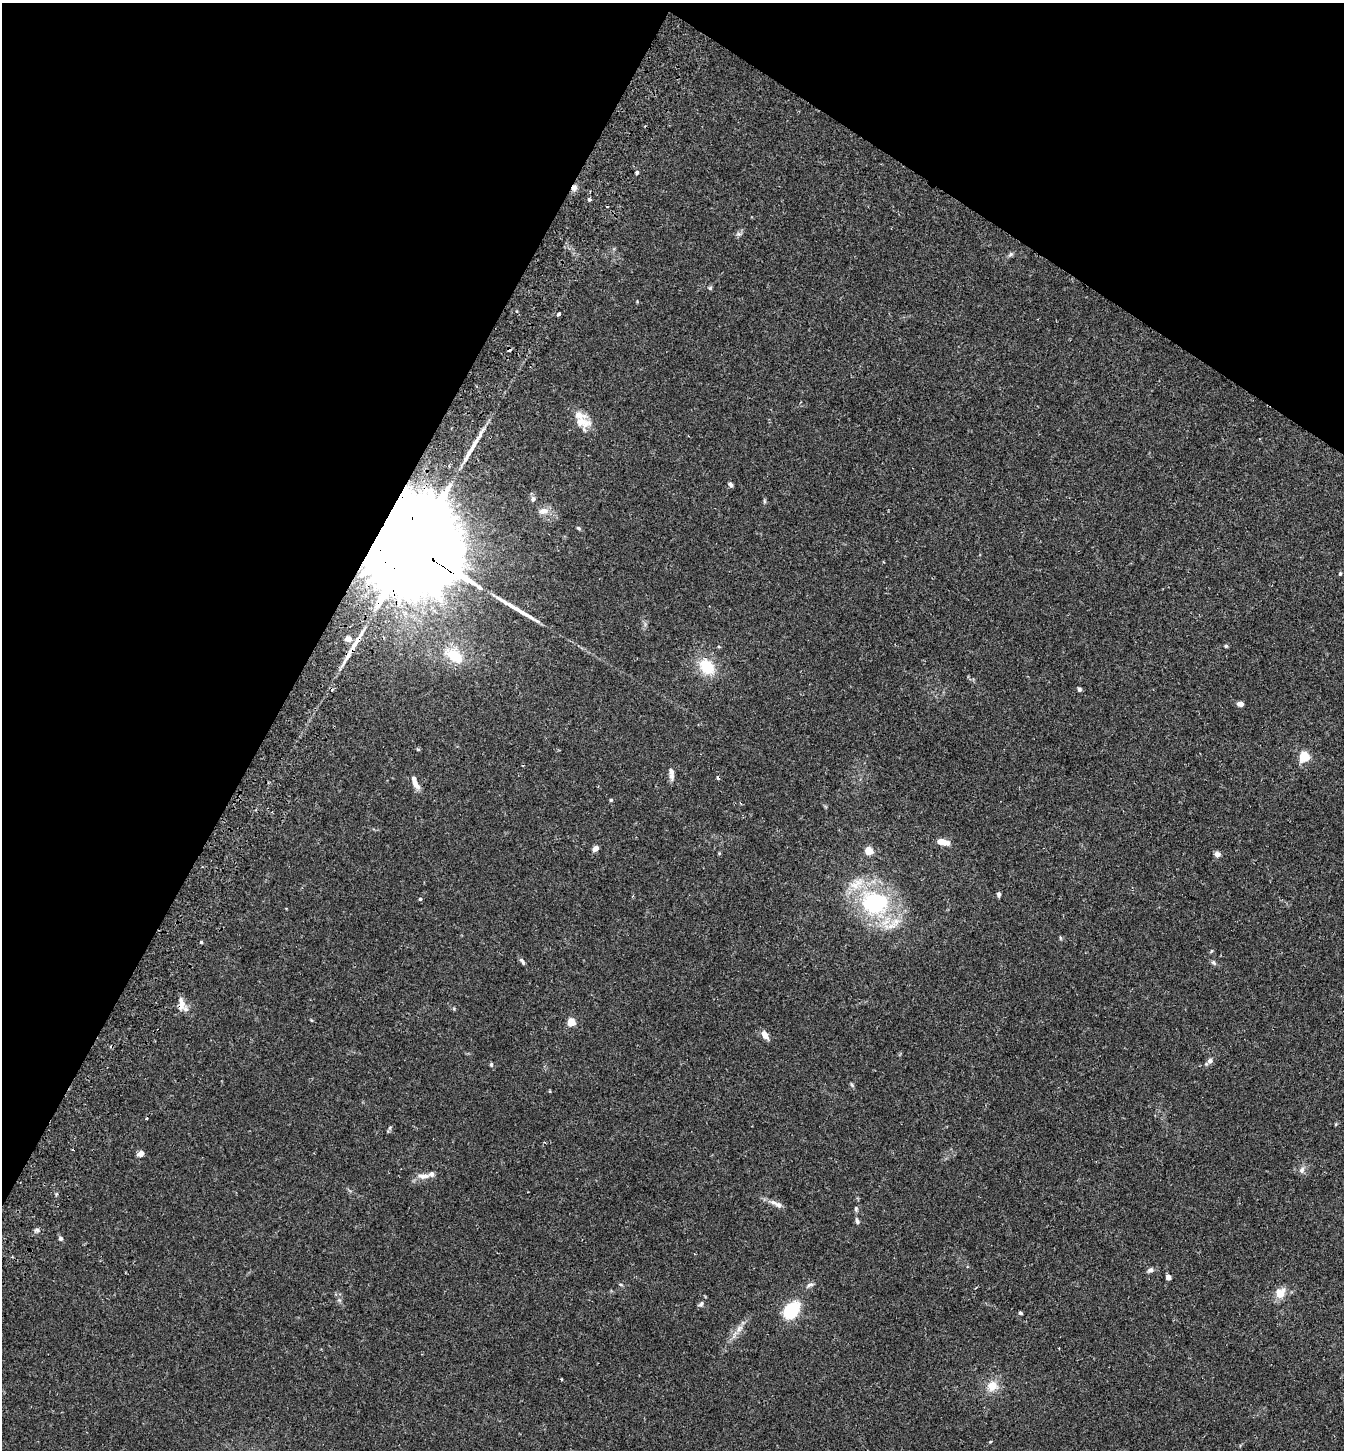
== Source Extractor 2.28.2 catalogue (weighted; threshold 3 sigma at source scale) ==
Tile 2 of 4 x 4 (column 2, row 1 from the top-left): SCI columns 1541-2882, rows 4379-5826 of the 5900 x 5859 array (HDU 1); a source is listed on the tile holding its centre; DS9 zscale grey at full resolution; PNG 1346 x 1452 px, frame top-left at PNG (2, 3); no overlay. Shown black and unused: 29% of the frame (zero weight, under 2 of 3 exposures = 3% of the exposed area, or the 3 px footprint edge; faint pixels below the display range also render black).
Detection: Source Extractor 2.28.2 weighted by HDU 2 'WHT'; one run over the whole footprint, this tile lists its part. Background 0.0281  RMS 0.0045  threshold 0.0201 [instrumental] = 3 sigma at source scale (4.5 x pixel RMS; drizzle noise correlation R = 1.50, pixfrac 1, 0.05/0.05 arcsec/px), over >= 5 px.
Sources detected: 74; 4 cosmic-ray / hot-pixel residue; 4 long thin detections or spike segments (spike, bleed or trail) — not listed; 5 inside a brighter listed object's ellipse — not listed separately; the other 61 listed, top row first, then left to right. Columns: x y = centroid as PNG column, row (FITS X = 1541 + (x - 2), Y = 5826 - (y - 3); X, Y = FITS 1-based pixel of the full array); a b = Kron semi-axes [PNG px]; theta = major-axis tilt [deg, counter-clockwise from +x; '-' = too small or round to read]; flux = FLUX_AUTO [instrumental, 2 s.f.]
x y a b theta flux
637 172 4 3 - 1.1
574 188 7 7 - 1.7
589 200 3 3 - 1.4
1011 254 8 5 37 0.88
710 288 5 5 - 0.67
558 314 4 3 - 2
583 422 24 16 -23 6.9
730 484 6 4 -53 1
533 499 8 7 - 1.6
543 511 14 9 4 3.4
578 528 5 4 - 0.49
410 545 50 20 -34 26000
1340 573 4 3 - 0.59
348 639 5 4 - 5.3
1226 646 5 4 - 0.61
454 655 27 15 -36 13
707 667 20 14 -49 13
1079 689 5 5 - 0.89
1240 704 6 5 - 2.4
1304 757 5 5 - 34
671 774 17 6 -84 2.2
415 782 20 7 -60 3.1
611 800 4 4 - 0.5
943 842 13 6 -11 5.1
595 848 6 5 - 2.7
869 851 5 4 - 14
1217 854 7 6 - 1.7
856 884 25 12 31 8.2
999 894 6 5 - 0.91
420 899 4 4 - 0.75
875 903 27 22 3 49
890 926 23 7 18 5.2
201 942 3 3 - 0.62
522 961 11 4 -57 1.1
1213 962 8 5 -45 0.92
181 1004 17 8 89 3.1
571 1022 5 4 - 14
765 1035 10 6 -59 3
1210 1060 7 6 - 1.9
491 1064 5 4 - 0.59
852 1085 7 4 -46 0.63
550 1091 5 3 - 0.34
141 1153 6 6 - 2.4
1302 1170 9 7 72 1.7
424 1176 17 8 2 3.4
774 1202 12 6 -21 2.1
856 1208 6 4 -72 0.69
857 1221 7 5 -71 1.1
37 1230 6 5 - 1
60 1238 5 5 - 0.99
1150 1270 8 6 29 1.4
1168 1277 4 4 - 3.2
810 1285 10 5 13 1.1
1280 1293 9 8 - 6.4
339 1300 5 5 - 0.76
701 1304 7 6 - 1
791 1310 17 12 49 20
1020 1313 4 3 - 0.7
739 1329 12 7 55 2.6
992 1386 14 13 - 5.7
990 1442 4 3 - 0.41
Overlapping masked pixels (flux is a lower limit): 3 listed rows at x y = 574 188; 410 545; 181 1004